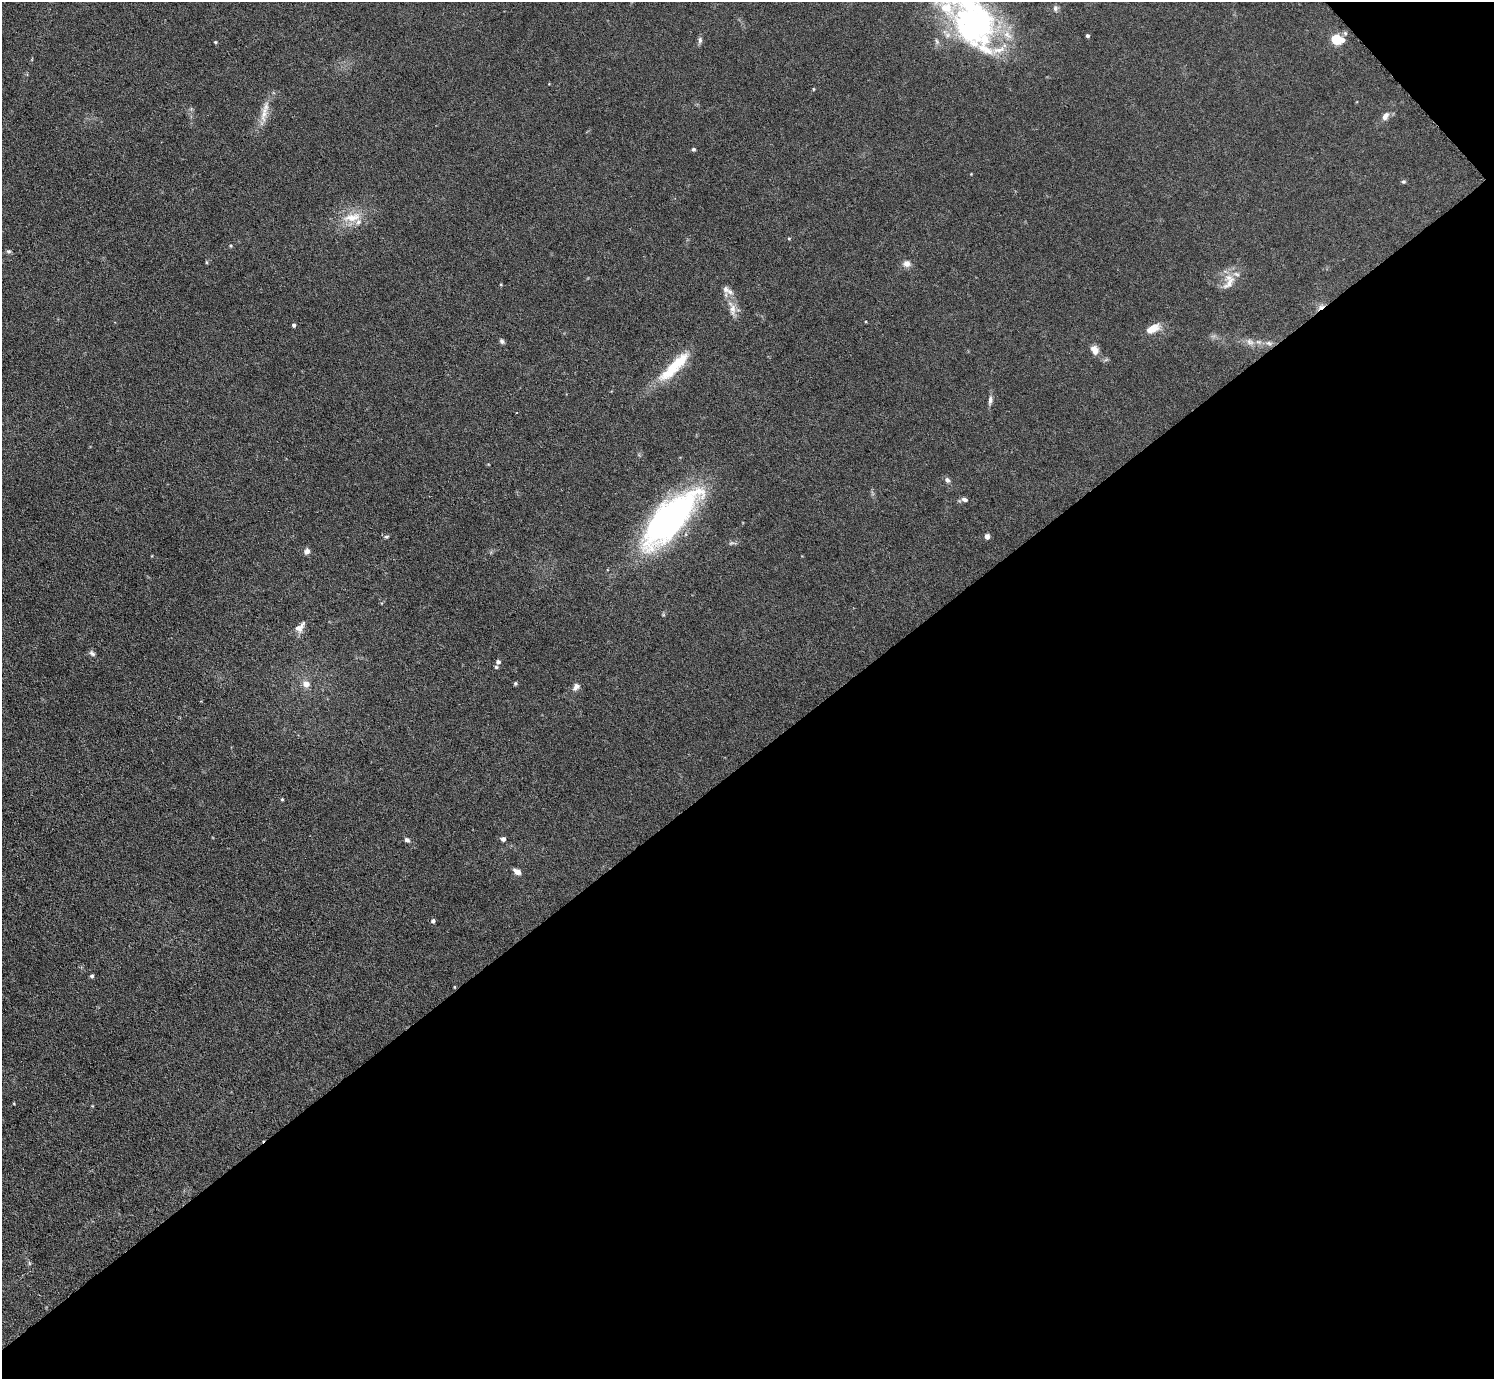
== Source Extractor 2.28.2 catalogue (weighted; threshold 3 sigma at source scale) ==
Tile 12 of 4 x 4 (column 4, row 3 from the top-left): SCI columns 4578-6069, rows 1535-2911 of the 6126 x 6131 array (HDU 1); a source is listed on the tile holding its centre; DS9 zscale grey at full resolution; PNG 1496 x 1381 px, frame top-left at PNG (2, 2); no overlay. Shown black and unused: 46% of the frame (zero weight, under 3 of 6 exposures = <1% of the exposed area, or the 3 px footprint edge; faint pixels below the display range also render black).
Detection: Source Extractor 2.28.2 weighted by HDU 2 'WHT'; one run over the whole footprint, this tile lists its part. Background 0.0396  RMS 0.004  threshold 0.0164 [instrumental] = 3 sigma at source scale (4.09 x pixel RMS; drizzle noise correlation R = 1.36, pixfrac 0.8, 0.05/0.05 arcsec/px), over >= 5 px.
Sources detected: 57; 1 inside a brighter object's white glare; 1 cosmic-ray / hot-pixel residue — not listed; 4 inside a brighter listed object's ellipse — not listed separately; the other 51 listed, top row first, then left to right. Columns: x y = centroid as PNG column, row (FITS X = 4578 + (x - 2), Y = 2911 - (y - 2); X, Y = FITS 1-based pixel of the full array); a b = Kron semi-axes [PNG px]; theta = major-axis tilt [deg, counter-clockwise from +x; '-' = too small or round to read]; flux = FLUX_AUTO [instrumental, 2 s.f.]
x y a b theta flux
1055 8 8 6 87 1
976 22 75 39 -75 81
1345 33 6 5 - 0.71
1087 36 4 3 - 0.7
1337 39 7 5 -10 29
700 40 9 6 88 1
215 42 4 3 - 0.43
813 89 4 3 - 0.33
264 114 23 9 82 4.6
1385 116 10 6 59 2.2
693 149 4 4 - 0.7
971 174 3 3 - 0.24
1403 182 6 5 - 0.58
352 217 30 11 10 7.8
789 238 5 3 - 0.35
231 246 5 3 - 0.4
8 251 6 6 - 0.78
206 262 5 3 - 0.42
907 264 11 9 -2 2.1
1229 283 24 11 52 5.1
726 289 13 8 -53 2.3
733 309 20 9 -89 4.1
294 325 4 4 - 0.85
1152 329 16 8 28 5.7
502 341 7 6 - 0.86
1250 342 12 8 -26 2.2
1269 343 9 6 -9 1.4
1095 350 12 8 -66 3.1
674 366 53 13 45 15
990 400 11 6 82 1.5
947 480 7 6 - 1.1
964 499 8 5 -13 1.3
670 519 70 27 47 120
386 537 7 4 6 0.64
987 537 5 4 - 2
307 551 6 5 - 2
300 627 17 9 46 2.8
92 653 9 6 -39 1.1
498 662 5 5 - 1.2
496 667 5 4 - 0.54
515 683 4 4 - 0.59
306 684 7 7 - 3
576 687 10 8 51 1.8
282 799 4 4 - 0.42
503 839 5 5 - 1.3
407 840 7 6 - 0.99
517 872 8 5 -31 2.2
433 921 5 5 - 0.91
92 976 4 4 - 0.74
454 987 4 3 - 0.31
29 1263 6 4 -71 0.49
Overlapping masked pixels (flux is a lower limit): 1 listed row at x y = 454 987